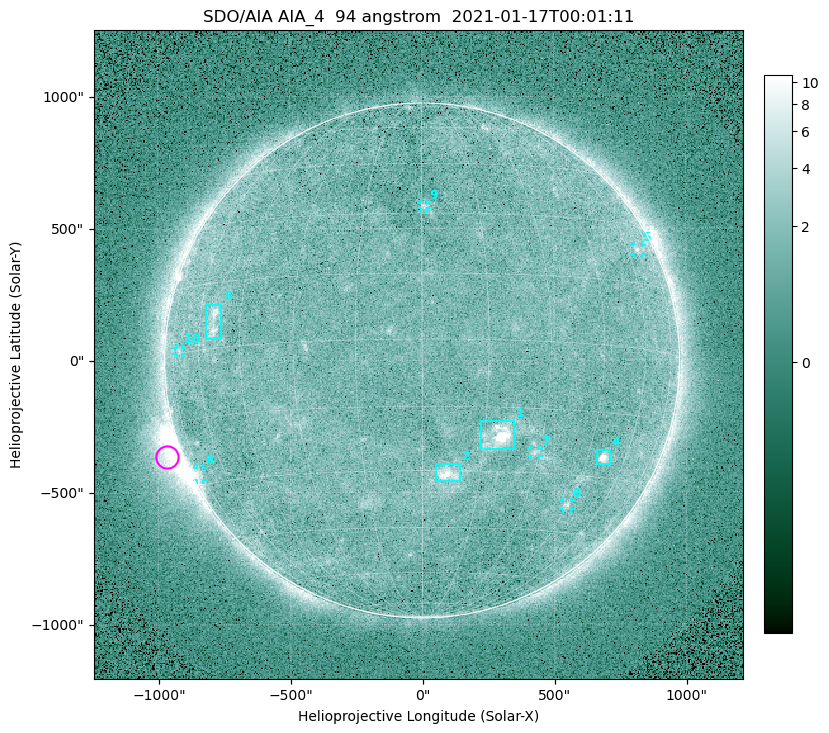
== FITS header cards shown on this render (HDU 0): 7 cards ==
TELESCOP= 'SDO/AIA '
INSTRUME= 'AIA_4   '
WAVELNTH=                   94
WAVEUNIT= 'angstrom'
DATE-OBS= '2021-01-17T00:01:11.13'
CTYPE1  = 'HPLN-TAN'
CTYPE2  = 'HPLT-TAN'

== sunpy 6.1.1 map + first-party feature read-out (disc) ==
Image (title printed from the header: SDO/AIA AIA_4  94 angstrom  2021-01-17T00:01:11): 512 x 512 px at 4.8 arcsec/px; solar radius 976 arcsec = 203 px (full disc in frame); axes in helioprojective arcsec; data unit not stated in the header (colour bar unlabelled)
Orientation: roll -0.138 deg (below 1 deg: not rotated)
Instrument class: DISC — disc imager (sunpy class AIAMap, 94 A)
Bright regions (active regions / flare kernels): reference = the median radial profile (limb darkening/brightening removed); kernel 5 px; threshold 5 sigma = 1.91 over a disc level ~1.64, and >= 1.15x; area >= 9 px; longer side >= 5 px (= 24 arcsec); searched inside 0.97 R_sun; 10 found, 10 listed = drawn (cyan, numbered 1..; 6 of them under ~33 arcsec drawn as corner ticks so the feature stays visible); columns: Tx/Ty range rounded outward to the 10 arcsec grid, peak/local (2 s.f.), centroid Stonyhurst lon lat
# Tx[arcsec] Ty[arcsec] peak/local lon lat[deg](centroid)
1 220..350 -340..-230 13 +18 -22
2 50..150 -460..-390 5.9 +7 -31
3 -820..-760 80..220 4.8 -54 +6
4 660..710 -400..-340 7.9 +51 -25
5 800..840 400..440 2.9 +66 +23
6 530..560 -570..-530 3.5 +45 -38
7 410..440 -360..-330 2.7 +29 -25
8 -860..-830 -450..-400 2.8 -75 -27
9 -10..20 570..600 2.7 +1 +32
10 -930..-910 20..50 2.3 -70 +1
Off-limb structures (1.02-1.3 R_sun): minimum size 50 px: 3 found; the strongest spans PA ~95..130 deg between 1.02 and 1.21 R_sun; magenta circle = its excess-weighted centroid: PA ~110 deg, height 1.06 R_sun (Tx ~-970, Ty ~-370 arcsec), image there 4.4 x the reference